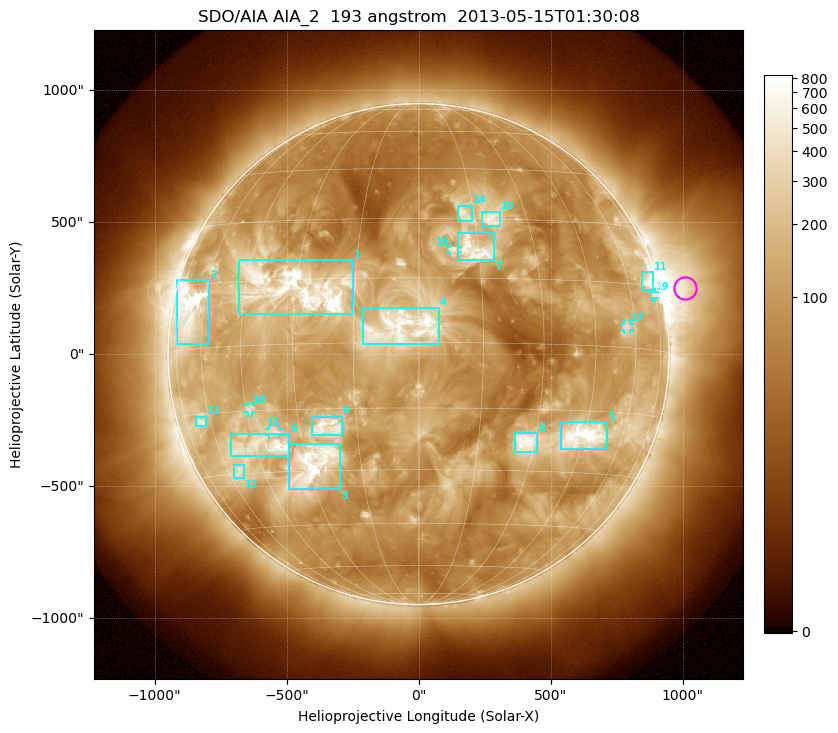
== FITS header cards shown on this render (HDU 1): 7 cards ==
TELESCOP= 'SDO/AIA'
INSTRUME= 'AIA_2'
WAVELNTH=                  193
WAVEUNIT= 'angstrom'
DATE-OBS= '2013-05-15T01:30:08.93'
CTYPE1  = 'HPLN-TAN'
CTYPE2  = 'HPLT-TAN'

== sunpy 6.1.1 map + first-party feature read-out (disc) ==
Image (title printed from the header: SDO/AIA AIA_2  193 angstrom  2013-05-15T01:30:08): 1024 x 1024 px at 2.4 arcsec/px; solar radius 949 arcsec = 396 px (full disc in frame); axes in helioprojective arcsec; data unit not stated in the header (colour bar unlabelled)
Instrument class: DISC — disc imager (sunpy class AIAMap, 193 A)
Bright regions (active regions / flare kernels): reference = the median radial profile (limb darkening/brightening removed); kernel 9 px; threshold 5 sigma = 260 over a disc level ~91.6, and >= 1.15x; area >= 12 px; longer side >= 9 px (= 22 arcsec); searched inside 0.97 R_sun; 19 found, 19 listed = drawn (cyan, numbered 1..; 5 of them under ~33 arcsec drawn as corner ticks so the feature stays visible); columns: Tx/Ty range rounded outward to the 5 arcsec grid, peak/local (2 s.f.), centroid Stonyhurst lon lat
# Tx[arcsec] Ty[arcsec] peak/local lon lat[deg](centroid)
1 -685..-245 150..355 13 -30 +13
2 -915..-795 35..280 27 -67 +9
3 -495..-295 -510..-340 9.7 -28 -28
4 -210..80 35..175 5.2 -4 +4
5 540..715 -360..-255 11 +45 -21
6 -710..-490 -385..-300 8.1 -43 -23
7 150..285 355..460 6.4 +14 +22
8 365..450 -375..-300 9.1 +28 -23
9 -405..-290 -310..-235 6.7 -22 -19
10 240..310 485..540 5.1 +20 +30
11 845..890 245..310 9.1 +71 +16
12 -700..-660 -470..-420 5.5 -55 -29
13 -845..-805 -275..-235 6.6 -65 -17
14 145..205 505..565 4.4 +12 +31
15 -570..-525 -305..-280 3.9 -38 -20
16 120..150 385..405 5.2 +9 +22
17 780..800 90..115 4.8 +56 +5
18 -650..-630 -220..-195 4.8 -44 -15
19 885..895 210..235 4.1 +74 +13
Off-limb structures (1.02-1.3 R_sun): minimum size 162 px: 4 found; the strongest spans PA ~260..305 deg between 1.02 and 1.3 R_sun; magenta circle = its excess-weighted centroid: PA ~285 deg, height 1.1 R_sun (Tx ~1010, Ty ~250 arcsec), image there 6.7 x the reference